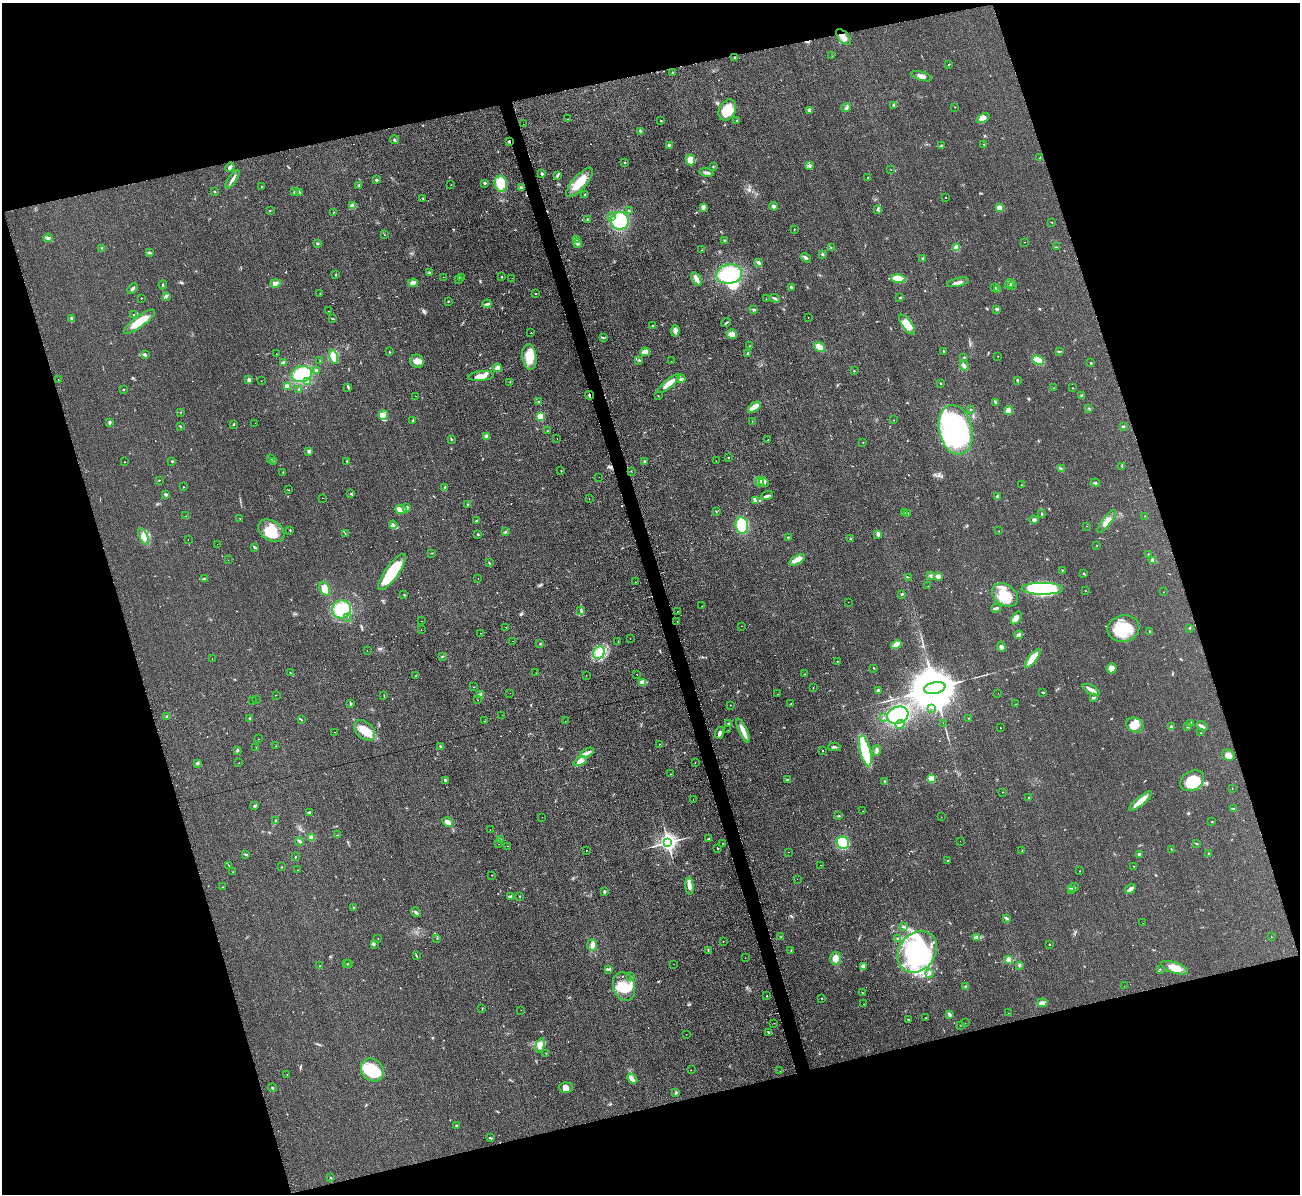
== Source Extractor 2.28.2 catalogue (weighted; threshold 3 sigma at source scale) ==
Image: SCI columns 9-5200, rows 142-4909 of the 5221 x 5176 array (HDU 1 of 3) = the unmasked area's bounding box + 8 px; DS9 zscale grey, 4 x 4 block average (1 PNG px = mean of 4 x 4 image px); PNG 1302 x 1196 px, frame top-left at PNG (2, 3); each listed source drawn as its Kron ellipse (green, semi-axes under 4 px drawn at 4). Shown black and unused: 34% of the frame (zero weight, under 2 of 3 exposures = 2% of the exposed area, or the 3 px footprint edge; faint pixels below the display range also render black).
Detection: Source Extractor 2.28.2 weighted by HDU 2 'WHT'. Background 0.0633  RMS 0.0099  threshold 0.0444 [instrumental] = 3 sigma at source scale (4.5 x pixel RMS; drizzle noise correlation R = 1.50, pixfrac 1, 0.05/0.05 arcsec/px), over >= 5 px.
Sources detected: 596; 2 too faint to see at this stretch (4 x 4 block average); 4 inside a brighter object's white glare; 40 cosmic-ray / hot-pixel residue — neither listed nor drawn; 5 coinciding with a brighter row at this scale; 23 inside a brighter listed object's ellipse — not listed separately; of the other 522, all 500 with FLUX_AUTO >= 1.16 (the completeness limit of this list) listed and drawn (22 fainter detections not listed), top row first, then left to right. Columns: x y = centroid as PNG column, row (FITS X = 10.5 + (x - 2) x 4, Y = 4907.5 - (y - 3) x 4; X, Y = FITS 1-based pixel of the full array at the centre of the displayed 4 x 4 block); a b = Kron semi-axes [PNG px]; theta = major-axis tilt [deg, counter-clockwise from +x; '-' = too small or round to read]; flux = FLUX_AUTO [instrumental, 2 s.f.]
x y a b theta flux
844 37 9 5 -49 32
832 56 2 2 - 1.4
735 58 3 3 - 5.6
948 65 2 2 - 2.5
673 73 3 2 - 5.8
921 76 11 3 -16 25
894 105 3 2 - 7.1
955 107 2 2 - 1.6
846 108 5 3 - 10
727 110 11 8 61 130
810 110 2 2 - 89
983 118 7 3 26 22
568 119 3 2 - 2.9
661 121 2 2 - 4.8
737 121 3 2 - 4.1
523 124 2 2 - 2.1
640 131 2 2 - 3.6
394 140 4 2 - 6.3
509 141 2 2 - 12
984 144 2 2 - 2.5
669 145 2 2 - 47
941 146 4 2 - 7.9
1040 157 2 2 - 1.8
690 160 5 4 - 57
625 163 2 2 - 7.1
809 165 3 2 - 5.3
713 166 2 2 - 3.3
230 167 5 3 - 12
891 169 2 2 - 1.5
706 172 7 2 -11 18
542 174 2 2 - 8.7
557 176 3 2 - 6.4
868 177 3 2 - 3.2
232 179 11 2 55 20
376 180 3 2 - 5.2
580 182 19 6 49 130
485 183 3 2 - 9
501 184 8 6 -78 120
451 185 2 2 - 1.3
358 186 2 2 - 1.9
261 187 2 2 - 4.7
521 188 3 2 - 25
214 191 3 2 - 3.7
294 192 2 2 - 9.7
299 192 3 2 - 8.5
585 195 3 2 - 5.6
945 197 2 2 - 2.4
423 199 2 2 - 3.5
352 205 3 2 - 8.7
774 206 4 3 - 15
703 207 4 3 - 13
1000 208 4 3 - 43
878 209 3 2 - 11
270 211 2 2 - 2.2
629 211 3 2 - 4.7
333 212 2 2 - 2.6
611 217 3 2 - 5.4
587 219 2 2 - 12
620 221 9 9 - 230
1052 222 2 2 - 1.5
794 229 2 2 - 1.8
384 235 2 2 - 8.8
48 238 4 3 - 12
576 240 4 3 - 26
725 240 3 2 - 4.5
1024 242 2 2 - 1.7
317 243 3 2 - 5.5
578 243 4 3 - 14
1056 247 2 2 - 2.1
102 248 3 2 - 3
831 248 2 2 - 2.4
956 248 2 2 - 210
702 250 3 2 - 4.1
149 253 3 2 - 3.5
822 254 2 2 - 8.2
806 258 5 3 - 11
923 258 3 3 - 7.6
759 263 3 2 - 10
429 273 3 2 - 4.5
335 274 2 2 - 2.5
729 274 13 9 10 300
444 277 2 2 - 8.5
461 277 2 2 - 3.7
502 277 2 2 - 3.5
512 278 2 2 - 2
696 279 7 3 -60 35
899 279 7 4 -8 92
458 280 2 2 - 4
958 282 11 3 14 22
275 283 5 3 - 23
413 283 5 3 - 34
1010 284 5 3 - 12
163 285 4 2 - 5.9
1012 285 3 2 - 6.4
791 287 3 2 - 5.1
994 288 2 2 - 1.7
132 289 6 2 47 12
998 289 3 2 - 8.6
320 294 2 2 - 3.1
536 294 2 2 - 11
166 296 3 2 - 11
900 297 2 2 - 2
141 298 2 2 - 2.4
775 298 5 2 - 11
766 299 2 2 - 1.3
448 301 2 2 - 4.5
487 304 5 2 - 8.5
997 309 3 2 - 10
754 310 4 2 - 8.4
329 311 2 2 - 2.8
134 315 2 2 - 2.8
808 317 2 2 - 2
72 318 3 2 - 7.4
332 319 3 2 - 5.4
139 322 19 5 36 120
726 323 5 2 - 6.6
652 325 2 2 - 3.5
907 325 11 5 -54 90
675 331 6 4 86 23
531 333 2 2 - 56
732 334 5 5 - 29
603 338 3 2 - 6.2
750 346 2 2 - 2
820 347 6 3 -36 58
943 351 2 2 - 3.3
1060 351 3 2 - 2.9
389 352 2 2 - 3
645 352 5 3 - 46
748 353 2 2 - 6
276 354 2 2 - 1.2
145 355 4 3 - 8
998 356 2 2 - 1.8
333 357 7 4 -74 77
529 357 13 7 -83 120
964 357 2 2 - 3.8
639 360 3 2 - 5.2
1038 360 6 4 -22 92
320 361 2 2 - 1.4
417 361 7 6 - 37
671 361 2 2 - 1.2
283 362 3 2 - 16
1091 363 2 2 - 4.7
964 365 5 2 - 6.6
497 368 4 4 - 38
316 370 2 2 - 8.7
854 371 2 2 - 2.9
301 374 10 8 12 220
481 376 13 4 5 57
681 379 4 2 - 12
58 380 2 2 - 1.9
249 380 2 2 - 47
1017 380 2 2 - 4.1
261 381 2 2 - 1.3
307 381 4 4 - 29
510 382 2 2 - 1.6
669 383 14 4 39 67
941 383 2 2 - 4.4
287 386 4 4 - 18
348 387 2 2 - 1.9
1054 388 2 2 - 1.7
1073 388 2 2 - 2.6
123 389 2 2 - 5.2
299 389 2 2 - 3.4
589 395 4 2 - 12
415 396 2 2 - 1.4
658 396 2 2 - 1.7
1081 396 3 2 - 5.9
538 402 3 2 - 4
996 402 3 3 - 7.3
754 407 7 3 35 92
1089 408 2 2 - 3.2
971 409 2 2 - 2.5
1008 410 5 3 - 35
181 412 2 2 - 1.8
383 415 5 4 - 25
540 416 4 4 - 76
413 420 3 2 - 5.6
894 420 2 2 - 1.4
752 421 2 2 - 1.6
109 422 2 2 - 3.2
255 423 2 2 - 1.2
233 424 2 2 - 4.5
180 426 3 2 - 4.9
1123 426 3 2 - 5.5
956 430 25 16 -78 1100
547 431 2 2 - 11
487 436 4 3 - 19
452 439 2 2 - 3.8
557 439 2 2 - 1.7
768 440 2 2 - 3.6
863 442 2 2 - 1.7
309 451 3 3 - 12
728 457 2 2 - 2.1
270 459 3 2 - 2.6
172 461 3 2 - 4.8
273 461 2 2 - 2.7
347 461 2 2 - 3
716 461 2 2 - 1.4
124 462 2 2 - 2.6
644 462 4 3 - 7.5
1122 467 2 2 - 2.6
1062 469 3 2 - 7.2
561 471 2 2 - 2.7
283 472 2 2 - 2.3
631 472 2 2 - 1.2
599 477 2 2 - 2.8
159 480 2 2 - 2.4
759 482 4 2 - 12
764 482 5 3 - 15
1095 483 4 2 - 4.3
1022 485 2 2 - 1.5
183 487 2 2 - 2.8
445 488 3 2 - 3.9
288 490 2 2 - 1.6
166 494 3 2 - 12
351 494 2 2 - 2.8
767 496 6 2 19 15
997 497 3 2 - 13
323 498 2 2 - 2.8
589 499 2 2 - 3
755 500 3 2 - 5.4
467 505 2 2 - 3
407 507 3 3 - 8.4
401 510 6 3 -21 59
716 511 2 2 - 3.5
904 513 2 2 - 2.6
908 513 2 2 - 1.8
1042 514 3 2 - 4.1
186 516 2 2 - 2
1145 516 2 2 - 1.8
240 518 2 2 - 1.6
1034 520 4 3 - 9.4
476 521 3 2 - 5.1
1107 521 14 4 52 39
393 525 4 3 - 12
742 525 8 6 -82 260
1087 526 2 2 - 1.3
290 530 2 2 - 4.5
271 531 14 10 -33 160
999 531 2 2 - 1.9
505 532 2 2 - 3.6
345 534 2 2 - 1.6
478 534 2 2 - 4.8
878 534 4 3 - 13
144 536 9 4 -65 36
788 537 2 2 - 11
851 539 2 2 - 2.9
188 540 2 2 - 7.1
217 544 2 2 - 2.4
1097 545 2 2 - 1.8
254 547 4 2 - 6.9
432 553 2 2 - 2.7
1148 554 2 2 - 2.2
228 560 2 2 - 4.2
797 560 9 4 31 57
1153 560 3 3 - 18
489 563 4 2 - 3.4
1062 570 2 2 - 2.7
392 572 21 7 54 280
1084 574 4 2 - 3.5
930 576 2 2 - 3.6
938 576 3 3 - 23
908 577 3 2 - 2.8
205 578 2 2 - 4.2
478 578 2 2 - 2.2
635 582 2 2 - 3.7
928 586 2 2 - 1.3
325 589 7 5 -64 65
1042 589 21 6 0 540
1085 590 2 2 - 1.8
1164 592 2 2 - 1.3
404 594 2 2 - 2.4
902 594 3 2 - 5.8
1005 595 14 10 -35 120
848 602 2 2 - 2.7
702 606 2 2 - 8.5
996 608 5 2 - 19
342 609 9 9 - 210
581 610 2 2 - 3.3
678 611 2 2 - 1.8
348 617 2 2 - 3.1
1016 618 7 4 55 26
421 621 2 2 - 3.4
677 621 2 2 - 2.3
742 626 2 2 - 1.9
506 627 2 2 - 2.6
1123 628 16 13 10 220
1190 628 2 2 - 3.8
421 630 2 2 - 4.1
1150 632 3 2 - 4.1
481 633 2 2 - 5.9
1019 635 4 3 - 17
630 639 2 2 - 3
513 641 2 2 - 3.9
618 642 2 2 - 1.7
540 644 2 2 - 2
896 644 6 3 35 50
1001 647 5 3 - 21
367 650 2 2 - 5.7
599 653 7 5 56 87
442 656 2 2 - 2.2
212 658 2 2 - 1.2
1033 658 11 3 52 160
837 661 2 2 - 2.4
874 668 2 2 - 4.4
1111 668 5 4 - 30
291 673 4 2 - 4.4
536 673 2 2 - 1.2
637 674 2 2 - 3.4
805 674 2 2 - 2.7
416 675 2 2 - 2.4
586 675 2 2 - 1.7
642 682 3 3 - 52
473 687 2 2 - 2
813 688 2 2 - 2.2
935 688 11 6 11 48000
878 690 3 2 - 6.7
1091 690 9 2 -28 36
510 693 2 2 - 1.2
998 693 2 2 - 2.4
1043 693 2 2 - 2.7
778 694 2 2 - 1.3
276 695 2 2 - 6.5
480 695 3 2 - 14
384 696 2 2 - 3.3
1093 697 2 2 - 2.4
253 700 2 2 - 2.5
256 700 2 2 - 3.4
478 700 2 2 - 2.3
351 704 2 2 - 2.3
791 704 2 2 - 11
1016 704 2 2 - 1.3
731 705 2 2 - 1.5
931 708 2 2 - 1.4
502 715 2 2 - 1.6
898 715 11 8 20 340
167 717 3 2 - 5.5
250 718 3 2 - 5.3
884 718 2 2 - 2.1
968 718 2 2 - 1.9
301 719 2 2 - 2.1
485 721 2 2 - 2.4
565 721 2 2 - 3.1
943 723 2 2 - 2.9
1191 723 2 2 - 3.2
729 724 3 2 - 7.7
900 724 5 3 - 12
1135 725 9 7 -29 53
1202 726 6 2 -30 13
1171 727 3 2 - 9.3
1188 727 3 2 - 3
1000 728 2 2 - 1.7
365 730 12 8 -42 85
728 730 2 2 - 2.4
743 730 13 3 -65 58
335 732 2 2 - 4.7
720 733 6 2 72 18
1200 733 2 2 - 2
258 739 2 2 - 2.3
659 744 2 2 - 2.1
276 746 2 2 - 4.8
440 746 2 2 - 3.7
256 747 2 2 - 1.2
834 747 6 2 1 8.8
237 750 3 3 - 6.8
823 750 2 2 - 24
877 750 5 3 - 14
865 751 16 5 -76 270
587 753 7 3 26 22
1228 755 6 5 - 30
580 761 7 4 24 38
197 763 2 2 - 11
239 763 2 2 - 9.9
695 763 2 2 - 1.3
670 774 2 2 - 1.5
931 779 2 2 - 290
445 780 4 2 - 9.4
788 780 4 2 - 6.2
885 781 4 2 - 7.1
1192 781 13 9 34 150
1232 788 2 2 - 1.6
1002 792 2 2 - 2
1029 797 2 2 - 2
693 800 2 2 - 1.8
1141 801 14 3 39 72
255 806 3 2 - 4.9
1233 808 3 2 - 5.2
863 811 2 2 - 6.9
309 812 3 2 - 10
838 816 3 2 - 2.4
542 817 2 2 - 2
941 817 2 2 - 4.3
275 821 2 2 - 4.3
448 822 5 4 - 34
1212 822 2 2 - 4
490 829 2 2 - 6.5
337 835 2 2 - 2.3
312 837 2 2 - 130
501 839 4 3 - 8.1
709 839 3 2 - 5.3
299 841 4 2 - 11
960 841 2 2 - 1.4
668 842 3 3 - 3200
722 843 2 2 - 2.3
843 843 6 6 - 200
1196 843 2 2 - 2.1
499 844 2 2 - 2.2
508 846 2 2 - 2.2
717 849 2 2 - 2.1
1171 849 2 2 - 1.5
587 850 2 2 - 3.3
1022 851 2 2 - 1.6
788 852 2 2 - 1.3
246 854 4 2 - 6.7
1139 854 3 3 - 10
1209 854 3 2 - 5.2
295 857 2 2 - 7.8
947 860 2 2 - 2.3
229 865 2 2 - 1.8
820 865 2 2 - 3.3
1134 866 2 2 - 1.8
281 867 2 2 - 2.5
297 870 2 2 - 1.4
1080 871 2 2 - 1.6
233 872 2 2 - 1.9
492 875 2 2 - 1.5
797 879 2 2 - 4.8
689 886 8 3 -85 34
223 887 2 2 - 2
1073 888 5 2 - 9.8
1130 889 6 4 32 18
604 891 3 2 - 6.1
1071 891 2 2 - 2.1
520 896 2 2 - 1.9
510 897 4 2 - 6.6
353 907 2 2 - 7.3
416 912 5 2 - 9
1007 918 4 2 - 9.6
1143 923 2 2 - 4.3
903 927 2 2 - 2.2
781 937 2 2 - 2.1
977 937 4 2 - 9.6
1271 937 2 2 - 1.2
437 938 2 2 - 2.1
897 938 2 2 - 3.5
378 939 2 2 - 1.8
723 941 2 2 - 2.4
1049 944 2 2 - 2.7
374 945 2 2 - 3.7
592 945 6 5 - 22
791 950 2 2 - 3.3
708 951 2 2 - 2.3
917 952 22 18 52 660
416 956 3 2 - 4
745 958 2 2 - 3
836 958 6 5 - 36
1009 960 2 2 - 160
349 963 2 2 - 2.4
347 964 2 2 - 1.7
673 964 2 2 - 3.2
1019 965 2 2 - 38
320 966 2 2 - 2.3
864 967 3 2 - 8.2
1175 968 14 5 -17 72
608 969 4 2 - 9
1160 969 2 2 - 1.9
930 973 3 2 - 8
631 977 2 2 - 1.9
1124 986 2 2 - 6.9
624 987 15 10 -73 130
966 987 3 2 - 17
862 992 2 2 - 1.9
767 996 2 2 - 2.5
822 999 2 2 - 1.8
1042 1003 5 2 - 41
864 1004 2 2 - 11
482 1008 2 2 - 2.6
521 1010 2 2 - 3.8
1009 1013 2 2 - 1.2
949 1014 3 2 - 16
926 1018 2 2 - 2.8
908 1019 2 2 - 2.5
774 1023 2 2 - 1.4
965 1023 2 2 - 1.9
961 1025 2 2 - 2.7
769 1033 4 2 - 6.7
686 1034 2 2 - 1.8
540 1045 7 4 75 49
546 1053 2 2 - 2.3
372 1070 12 10 -46 210
691 1070 2 2 - 2.3
780 1071 2 2 - 1.8
287 1075 2 2 - 1.5
632 1079 6 3 -48 17
272 1088 4 2 - 4.7
566 1088 7 5 -3 30
676 1093 3 2 - 6
456 1125 3 2 - 5
490 1138 3 2 - 5.8
330 1178 2 2 - 2.4
Overlapping masked pixels (flux is a lower limit): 3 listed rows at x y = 844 37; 509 141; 589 395
Diffuse or blended objects may show on this block-average render without a row.